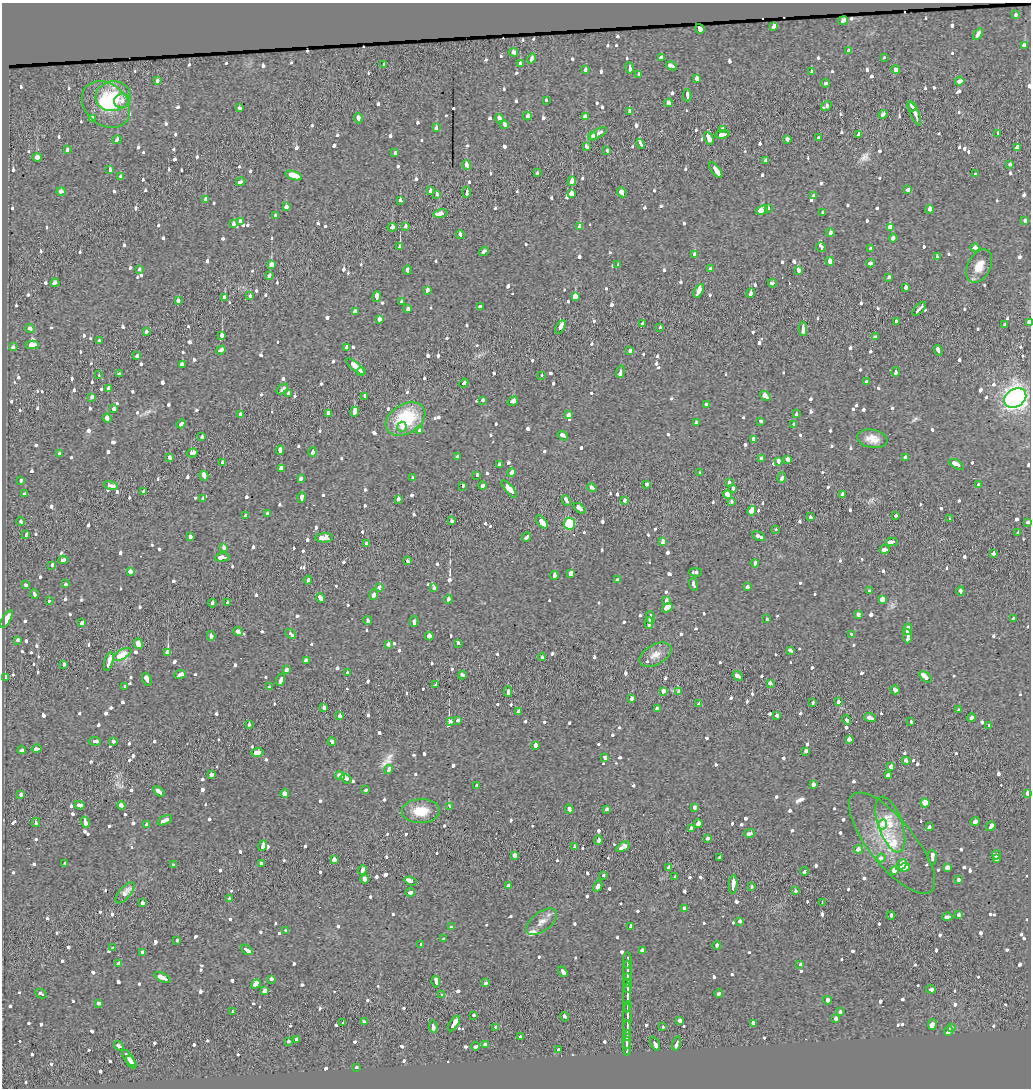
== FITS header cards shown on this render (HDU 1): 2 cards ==
NAXIS1  =                 1029
NAXIS2  =                 1086

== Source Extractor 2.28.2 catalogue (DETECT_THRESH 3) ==
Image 1029 x 1086 px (HDU 1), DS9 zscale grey, 1 PNG px = 1 image px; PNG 1033 x 1090 px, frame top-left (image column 1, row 1086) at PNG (2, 3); each listed source drawn as its Kron ellipse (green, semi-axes under 4 px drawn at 4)
Background 2.93e-04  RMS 0.013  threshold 0.0377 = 3 sigma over >= 5 px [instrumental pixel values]
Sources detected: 1183; of the 1183, the 500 brightest by FLUX_AUTO listed and drawn (683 fainter detections omitted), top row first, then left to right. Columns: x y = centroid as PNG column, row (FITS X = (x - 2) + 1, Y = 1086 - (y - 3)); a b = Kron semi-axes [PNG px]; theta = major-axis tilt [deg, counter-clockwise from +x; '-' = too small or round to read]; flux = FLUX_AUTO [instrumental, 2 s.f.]
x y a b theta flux
1016 14 3 3 - 14
843 21 5 3 - 16
774 26 4 3 - 23
700 29 5 3 - 14
978 34 6 3 57 15
1025 45 4 4 - 33
848 51 4 3 - 8.9
513 52 5 3 - 7.2
661 57 4 3 - 13
884 57 3 3 - 6.4
532 59 5 3 - 9.7
384 64 3 3 - 7.4
520 64 3 3 - 8.8
671 66 6 3 -24 14
630 68 6 3 -80 15
585 69 3 3 - 7.2
896 70 4 3 - 18
811 72 4 3 - 8.4
639 74 4 3 - 7.7
697 78 3 3 - 14
157 81 3 3 - 6.8
960 81 5 3 - 9.8
826 83 4 3 - 8.6
687 95 6 3 -90 13
113 96 17 15 9 33
546 100 3 3 - 7.4
122 101 8 7 - 6.4
668 103 4 3 - 10
106 104 26 20 -41 42
826 106 6 3 33 13
912 106 5 3 - 14
239 108 4 3 - 6.5
629 111 3 3 - 21
915 113 13 3 -67 42
883 114 5 3 - 13
527 116 4 3 - 17
585 117 3 3 - 24
92 118 4 3 - 13
358 118 5 3 - 13
499 119 5 3 - 8.5
505 125 4 3 - 9.2
436 128 3 3 - 13
723 129 4 3 - 14
598 133 10 3 31 22
998 133 3 3 - 6.8
722 134 7 3 9 15
859 135 3 3 - 12
592 136 4 3 - 9.8
709 138 7 3 -62 54
819 138 3 3 - 8.3
787 139 3 3 - 9
117 140 5 3 - 8.6
641 144 5 3 - 22
586 147 4 3 - 25
1017 148 4 3 - 21
67 150 4 3 - 8.4
607 150 4 3 - 6.6
395 152 4 3 - 12
37 157 4 4 - 17
766 161 3 3 - 12
1010 164 3 3 - 8.3
466 165 5 3 - 50
110 170 3 3 - 8.1
716 170 9 3 -51 34
537 173 3 3 - 11
976 174 3 3 - 9.2
120 176 3 3 - 7.2
294 176 8 4 -17 30
572 181 5 3 - 22
241 182 5 3 - 7.2
430 190 4 3 - 10
908 190 4 3 - 14
61 192 4 3 - 15
467 192 5 3 - 11
622 192 5 3 - 12
572 193 4 3 - 48
437 194 4 3 - 7.7
814 196 4 4 - 9
205 199 4 3 - 14
400 201 4 3 - 7.2
286 207 4 3 - 18
769 208 3 3 - 12
929 209 4 3 - 29
762 210 6 3 19 72
823 212 3 3 - 6.3
441 214 7 3 11 15
275 215 3 3 - 7.9
240 221 3 3 - 6.5
1025 221 4 3 - 6.6
233 223 4 3 - 8.7
405 226 4 3 - 6.7
580 226 3 3 - 21
392 227 5 3 - 15
890 227 4 4 - 40
830 233 4 3 - 10
460 234 4 3 - 9.6
893 238 4 3 - 13
400 247 3 3 - 33
821 247 5 3 - 7
975 248 4 3 - 9.1
870 249 4 3 - 6.4
484 251 5 3 - 8.1
694 254 3 3 - 27
937 257 3 3 - 9.6
830 261 4 4 - 22
871 263 4 3 - 35
271 265 4 3 - 44
618 265 4 3 - 7.1
979 266 18 11 63 11
710 269 3 3 - 8
139 270 3 3 - 7.1
408 270 4 3 - 8.5
798 270 4 3 - 19
269 275 4 3 - 11
889 277 3 3 - 12
55 283 4 3 - 15
773 283 4 3 - 11
906 287 3 3 - 9.9
427 290 4 3 - 12
699 291 7 3 60 33
750 293 5 3 - 30
250 296 3 3 - 6.9
575 296 4 3 - 47
377 297 5 3 - 40
224 298 4 3 - 29
178 301 4 3 - 11
402 302 4 3 - 7
480 306 4 3 - 7.1
408 309 4 3 - 6.7
919 309 8 3 45 27
355 312 4 4 - 13
379 319 3 3 - 16
896 321 4 2 - 6.6
1029 322 4 3 - 18
643 323 3 3 - 7.9
1005 324 3 3 - 15
561 327 7 3 60 32
660 328 3 3 - 7.6
30 329 5 3 - 8.5
803 329 7 3 90 20
146 331 3 3 - 6.6
222 335 3 3 - 25
875 337 4 3 - 6.9
99 341 4 3 - 7
32 345 6 3 0 57
13 347 4 3 - 7.2
347 347 4 3 - 18
221 350 5 3 - 8.8
938 350 5 3 - 13
630 351 4 3 - 8.3
137 356 3 3 - 12
182 364 4 3 - 12
356 367 12 4 -40 38
361 371 4 3 - 13
620 372 6 3 76 14
896 372 5 3 - 14
119 374 4 3 - 6.9
99 375 3 3 - 7.5
542 375 3 3 - 6.5
866 381 3 3 - 6.5
464 383 5 3 - 8.5
109 389 4 3 - 9
282 389 6 3 41 10
288 393 3 3 - 20
365 396 4 3 - 7.9
765 396 6 4 -37 20
92 397 4 3 - 10
1015 398 12 9 32 660
483 400 4 3 - 8.6
513 401 6 4 33 17
706 405 3 3 - 11
114 409 3 3 - 14
354 412 5 3 - 53
328 413 4 3 - 9.9
240 414 3 3 - 20
796 414 3 3 - 7.9
568 415 4 4 - 12
107 418 4 3 - 18
405 419 21 14 31 59
760 421 4 3 - 6.9
696 423 3 3 - 13
181 424 5 3 - 9.3
794 424 4 3 - 10
402 427 5 4 - 6.7
420 431 4 3 - 16
563 436 6 3 -36 14
202 437 3 3 - 16
754 439 4 3 - 10
872 439 15 9 -10 10
280 450 5 3 - 23
313 452 4 3 - 17
192 453 5 3 - 29
60 454 3 3 - 7.3
458 456 4 3 - 6.4
905 457 3 3 - 9.1
170 458 3 3 - 13
761 459 4 3 - 7.6
788 459 4 3 - 19
223 462 3 3 - 8
778 462 4 3 - 22
499 464 4 3 - 10
956 464 8 3 -32 24
281 469 4 3 - 35
511 472 4 3 - 12
699 473 4 3 - 6.8
477 475 3 3 - 16
204 476 5 3 - 36
782 477 5 3 - 15
412 478 3 3 - 6.8
301 479 4 3 - 11
21 480 4 3 - 6.9
729 483 3 3 - 20
646 484 4 3 - 8.3
111 485 7 3 -16 11
978 485 3 3 - 7.3
463 486 4 3 - 6.5
482 486 4 3 - 7.7
592 488 5 3 - 10
733 488 4 3 - 7.1
509 489 10 3 -50 43
144 492 3 3 - 9.2
25 494 4 3 - 6.8
728 495 4 3 - 40
843 495 3 3 - 12
301 498 5 3 - 17
203 499 4 3 - 8.5
398 499 4 3 - 9
566 500 6 3 -62 13
624 500 3 3 - 6.8
732 502 3 3 - 9.9
579 508 6 3 -38 18
752 511 5 4 - 55
267 514 4 3 - 7.6
245 515 4 3 - 10
896 516 3 3 - 7.6
811 517 3 3 - 7.1
949 519 3 3 - 6.8
21 521 4 3 - 10
452 521 4 3 - 6.5
542 522 7 4 -50 44
1028 523 4 3 - 11
569 524 6 6 - 42
776 529 3 3 - 9.5
1018 533 3 3 - 8.1
26 535 4 3 - 8
759 536 7 3 -28 13
190 537 3 3 - 6.8
527 537 5 3 - 8.7
324 538 9 4 1 24
663 541 4 3 - 44
892 542 6 3 3 48
367 544 3 3 - 6.6
224 547 3 3 - 7.6
885 549 5 3 - 16
994 553 3 3 - 12
222 557 7 3 4 16
63 560 5 3 - 8.2
408 561 3 3 - 12
755 563 4 3 - 9.5
52 565 4 3 - 7.5
130 571 4 3 - 14
696 572 6 3 -1 13
571 573 4 3 - 20
555 575 4 3 - 37
308 580 4 3 - 11
617 580 4 3 - 7
66 584 3 3 - 7.3
694 584 6 3 -73 31
26 585 4 3 - 6.4
380 587 4 3 - 31
747 587 3 3 - 9.3
434 588 4 3 - 11
869 591 4 3 - 7.4
961 591 5 3 - 11
34 594 5 3 - 7.4
374 595 5 3 - 19
320 598 5 3 - 10
448 599 4 3 - 8
882 600 4 3 - 26
49 601 3 3 - 10
666 601 3 3 - 7.3
228 602 3 3 - 6.7
212 603 4 3 - 16
667 608 5 4 - 78
858 614 4 3 - 6.7
650 618 6 3 -87 13
7 619 9 4 59 38
767 619 3 3 - 6.9
1013 619 3 3 - 11
368 621 4 3 - 14
414 621 5 3 - 11
82 623 3 3 - 12
649 623 6 3 89 14
908 629 6 4 70 33
238 632 5 3 - 11
291 634 6 3 -38 27
852 635 4 3 - 6.3
211 636 5 3 - 12
429 636 4 3 - 41
907 636 7 3 -88 64
18 640 4 3 - 12
458 643 3 3 - 11
138 644 5 3 - 40
388 645 4 3 - 6.7
790 650 4 3 - 9.5
168 653 4 3 - 100
122 655 10 5 29 29
655 655 17 10 29 9
542 657 4 3 - 9.3
306 661 4 4 - 16
109 662 10 3 76 21
64 664 3 3 - 9.4
287 670 4 3 - 13
347 673 3 3 - 10
180 674 6 3 22 20
462 675 4 3 - 11
738 676 6 3 -35 14
5 677 4 3 - 11
926 677 7 3 -39 47
147 679 7 3 -65 35
281 680 6 3 71 11
770 683 4 3 - 8
436 685 3 3 - 12
125 686 4 3 - 8.9
269 687 3 3 - 12
895 690 5 3 - 18
663 691 3 3 - 20
508 692 5 3 - 9.2
679 692 4 3 - 34
632 699 3 3 - 18
838 702 3 3 - 6.4
813 703 3 3 - 8.4
699 704 3 3 - 12
324 708 4 3 - 28
657 709 4 3 - 16
958 710 4 3 - 16
519 712 4 3 - 23
777 715 4 3 - 9.8
340 716 4 3 - 30
870 718 6 3 -20 14
972 718 4 3 - 20
458 720 3 3 - 7.7
847 720 5 3 - 9.5
451 722 4 3 - 11
911 722 4 3 - 6.3
249 725 3 3 - 8.4
989 725 4 3 - 11
849 739 4 3 - 15
95 741 6 3 -5 7.2
113 742 4 3 - 8.5
332 742 4 3 - 21
535 746 3 3 - 29
37 749 5 3 - 6.6
22 750 4 3 - 8.9
806 751 4 3 - 9.4
258 752 6 4 10 23
605 757 4 3 - 7.5
906 761 4 3 - 9.7
891 767 3 3 - 23
389 769 5 3 - 13
212 775 4 3 - 12
340 776 5 4 - 14
888 776 3 3 - 56
346 779 6 3 -34 42
813 784 4 3 - 12
476 785 3 3 - 30
365 790 3 3 - 7
159 791 6 3 -36 16
21 794 4 3 - 6.5
285 794 4 4 - 19
1027 794 3 3 - 39
925 803 4 4 - 58
79 805 5 3 - 14
121 805 4 3 - 15
449 807 3 3 - 17
694 807 4 3 - 12
569 809 5 3 - 8.2
607 809 4 3 - 8.9
421 811 19 12 2 21
165 820 8 3 26 27
36 822 4 3 - 16
85 822 6 3 -73 11
975 822 5 3 - 17
698 823 4 3 - 37
147 824 3 3 - 11
883 824 5 4 - 25
890 825 29 12 -71 22
991 826 5 3 - 19
930 827 3 3 - 6.9
691 828 4 3 - 7.1
750 833 5 3 - 13
707 838 4 3 - 8.4
598 840 4 3 - 11
892 843 62 23 -51 45
263 846 5 3 - 19
574 847 3 3 - 30
623 847 7 3 29 53
858 849 4 3 - 11
515 855 3 3 - 28
996 855 5 3 - 10
932 857 7 3 -89 18
720 858 3 3 - 13
881 858 4 4 - 7.1
997 859 3 3 - 7.9
334 860 3 3 - 22
261 863 3 3 - 8.3
65 864 3 3 - 6.8
173 865 4 3 - 7.3
901 865 6 4 47 78
669 867 3 3 - 14
904 867 5 3 - 40
947 867 4 3 - 36
362 870 4 3 - 43
894 870 4 3 - 17
804 871 4 3 - 12
603 875 3 3 - 6.7
675 877 3 3 - 22
365 879 4 3 - 21
958 879 4 3 - 9
411 881 6 3 -19 38
733 884 9 3 86 32
509 886 4 3 - 12
598 886 6 3 61 11
752 886 4 3 - 11
795 891 3 3 - 12
125 893 13 5 49 9
410 893 5 3 - 18
230 899 3 3 - 9.5
822 902 4 2 - 7.9
142 903 4 3 - 6.5
684 908 3 3 - 13
891 915 4 3 - 7.1
958 915 3 3 - 6.7
947 917 5 3 - 13
740 921 3 3 - 15
542 922 18 9 37 7.8
631 926 4 3 - 7.6
452 927 4 3 - 7.1
286 930 4 3 - 8.2
443 939 3 3 - 7.5
177 940 3 3 - 8.9
421 944 3 3 - 18
717 946 4 3 - 7.8
113 948 3 3 - 9.3
247 950 6 3 -40 20
642 950 4 3 - 10
142 952 4 4 - 9.9
627 960 8 3 -90 21
119 963 3 3 - 35
800 965 3 3 - 8.5
627 970 10 3 -88 25
563 972 6 3 -55 16
163 977 9 3 -24 31
271 979 3 3 - 18
627 980 7 3 -86 29
436 982 6 3 -81 26
486 983 4 3 - 8.7
256 984 5 3 - 31
627 986 7 3 -86 28
931 989 5 3 - 14
265 990 4 4 - 56
41 994 6 3 -26 7.6
719 994 4 3 - 9.3
442 995 3 3 - 7.5
627 998 15 3 89 42
827 1000 4 3 - 41
99 1003 4 3 - 9.7
627 1006 5 3 - 15
232 1012 4 3 - 18
840 1012 4 3 - 7
474 1015 3 3 - 18
565 1017 5 3 - 14
627 1019 16 3 90 47
836 1019 3 3 - 20
680 1021 4 3 - 14
364 1022 4 3 - 8.5
343 1023 3 3 - 18
454 1023 9 3 58 87
753 1023 4 3 - 8.4
933 1025 5 4 - 68
433 1027 6 3 -82 15
496 1027 4 3 - 12
662 1027 3 3 - 7.9
951 1027 3 3 - 25
627 1030 10 3 -90 28
949 1031 4 3 - 6.9
520 1037 4 3 - 14
297 1039 4 3 - 14
627 1040 9 3 85 35
289 1041 3 3 - 6.3
677 1043 7 3 75 19
485 1044 4 3 - 15
655 1044 7 3 -63 20
119 1046 5 3 - 8.8
475 1046 4 3 - 8.5
627 1046 9 2 89 32
559 1049 3 3 - 17
129 1058 9 2 -54 27
131 1062 7 4 -54 23
356 1068 3 3 - 15
At the frame edge (FLAGS 8, measured only in part): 2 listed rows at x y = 1029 322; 1028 523
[683 fainter detections neither listed nor drawn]